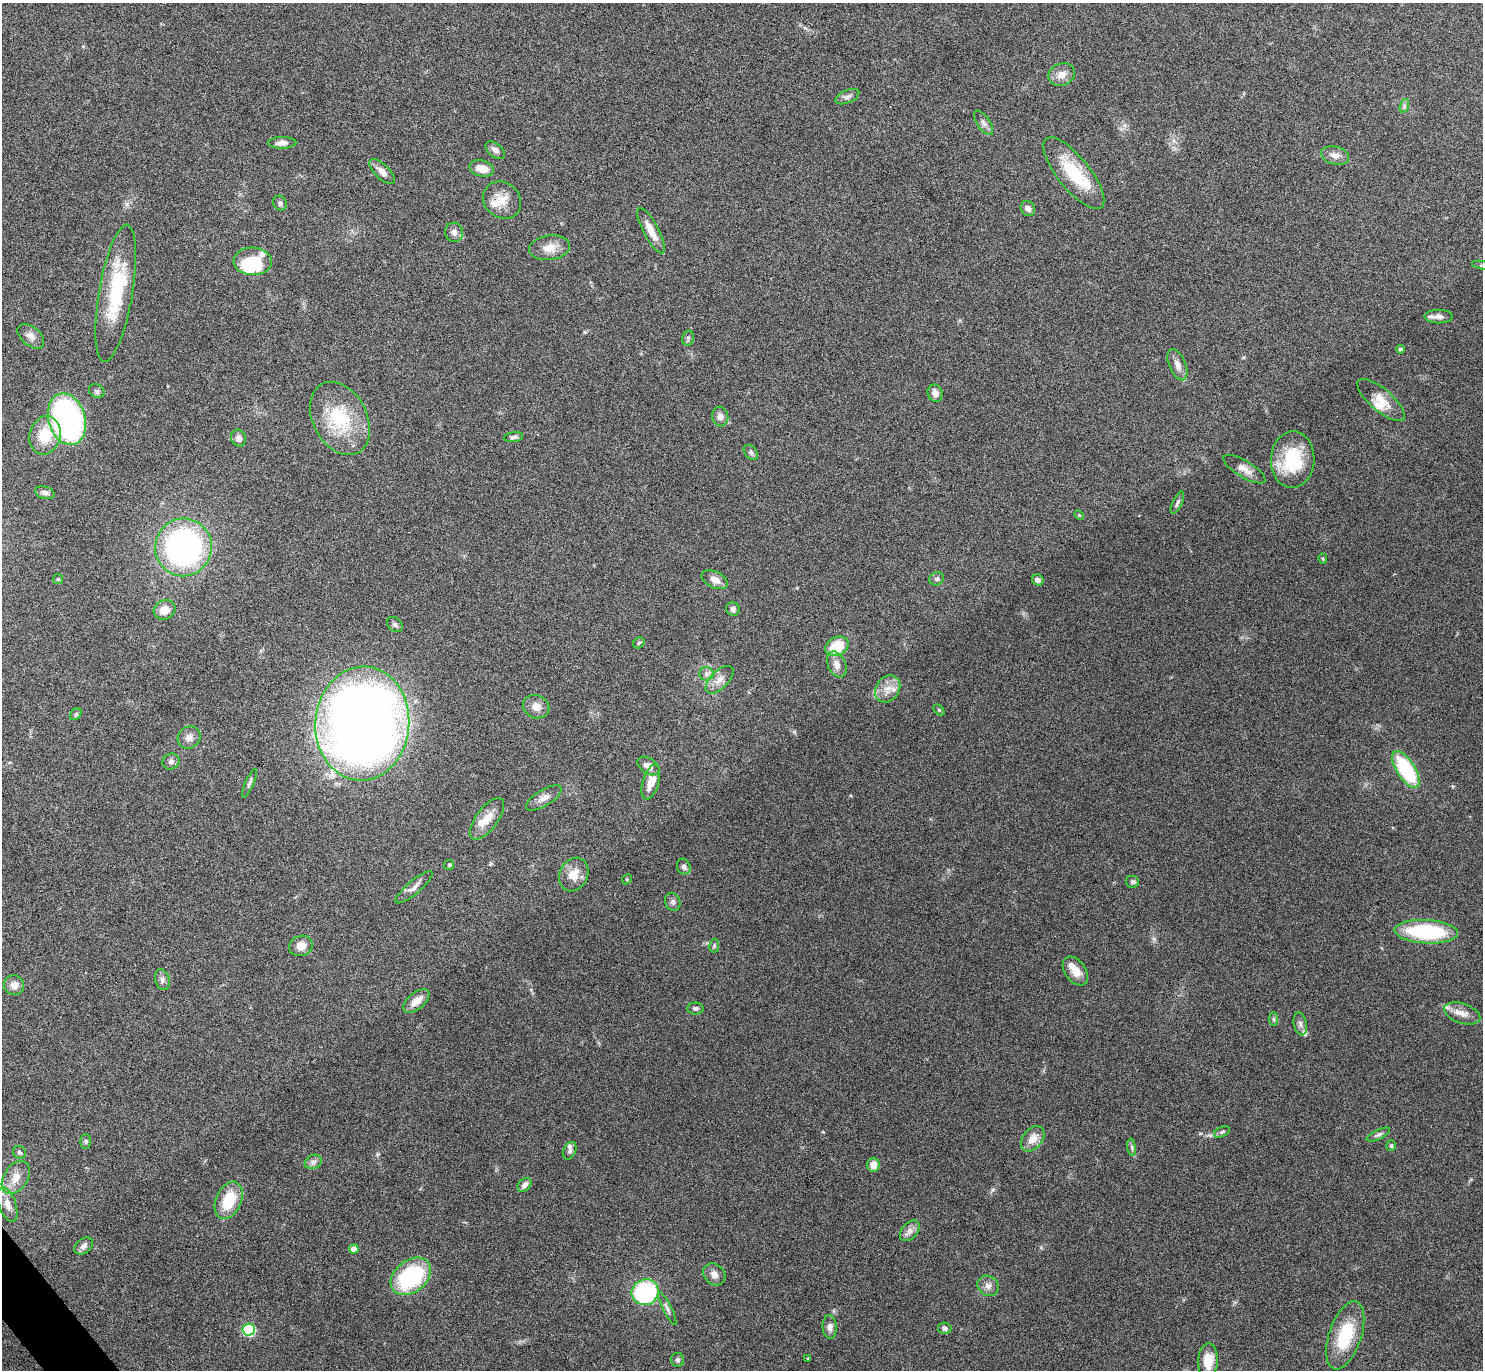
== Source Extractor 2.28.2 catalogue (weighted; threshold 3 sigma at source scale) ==
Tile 7 of 4 x 4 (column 3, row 2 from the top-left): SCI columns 2973-4453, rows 2906-4273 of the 5943 x 5938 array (HDU 1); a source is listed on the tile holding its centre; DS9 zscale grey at full resolution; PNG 1485 x 1372 px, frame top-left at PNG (2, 3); each listed source drawn as its Kron ellipse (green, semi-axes under 4 px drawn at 4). Shown black and unused: <1% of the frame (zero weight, under 4 of 8 exposures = <1% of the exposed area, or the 3 px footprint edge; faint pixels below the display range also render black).
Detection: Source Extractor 2.28.2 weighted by HDU 2 'WHT'; one run over the whole footprint, this tile lists its part. Background 0.0651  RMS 0.0049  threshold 0.0201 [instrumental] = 3 sigma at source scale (4.09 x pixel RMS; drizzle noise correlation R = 1.36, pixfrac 0.8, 0.05/0.05 arcsec/px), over >= 5 px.
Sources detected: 124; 2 inside a brighter object's white glare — neither listed nor drawn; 9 inside a brighter listed object's ellipse — not listed separately; the other 113 listed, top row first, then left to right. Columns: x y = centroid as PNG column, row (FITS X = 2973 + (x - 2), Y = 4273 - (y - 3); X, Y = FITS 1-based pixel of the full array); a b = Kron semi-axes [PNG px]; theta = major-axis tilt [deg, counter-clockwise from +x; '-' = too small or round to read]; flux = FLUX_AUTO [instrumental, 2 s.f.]
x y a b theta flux
1062 75 13 11 23 4
847 97 12 6 23 1.6
1404 106 7 4 72 0.96
984 123 14 6 -55 2
282 143 14 6 1 2.3
495 150 11 6 -40 2.1
1335 156 14 9 -14 3.1
482 168 12 8 -16 5.7
382 171 16 7 -44 3.1
1074 173 44 16 -51 21
502 200 20 17 -39 7.1
280 203 8 6 -54 1.1
1028 208 8 7 - 1.9
651 231 25 7 -62 6.4
454 232 9 9 - 2.2
549 248 20 12 7 5.7
253 261 19 13 -3 19
1482 265 10 3 -9 0.7
116 293 69 17 80 30
1439 316 14 7 0 2.4
31 336 15 9 -40 2.7
688 338 7 5 78 0.96
1400 349 4 4 - 1.3
1177 365 16 8 -67 3
97 391 8 6 -32 1.1
935 393 9 7 -69 2.6
1381 400 30 11 -40 7.1
720 417 10 8 -84 2.6
340 418 39 27 -62 28
67 419 26 18 -73 110
45 435 19 15 74 13
513 437 9 5 8 1.2
238 438 8 7 - 2.3
751 452 8 6 -50 1.2
1293 460 28 22 86 25
1244 469 24 8 -31 4.1
45 493 10 6 -15 1.5
1177 503 12 4 65 1.3
1079 515 5 4 - 0.5
183 547 29 28 - 120
1323 559 5 4 - 0.5
58 579 5 5 - 0.63
937 579 7 6 - 1.1
715 580 14 8 -25 3.5
1038 580 6 5 - 1.4
733 609 7 6 - 1.6
165 610 11 9 27 5.2
395 624 9 6 -39 1.1
639 643 6 5 - 0.7
837 646 12 9 27 13
837 664 13 9 -65 3.3
706 674 7 7 - 1.6
719 680 17 9 44 3.7
888 689 14 11 54 4.8
536 707 13 11 -22 4
939 710 6 4 -44 0.55
76 714 6 5 - 0.83
362 724 57 47 86 540
189 737 12 10 34 3
171 761 9 7 31 1.6
648 766 12 7 -34 3.5
1406 770 21 9 -57 36
651 782 18 8 73 6.3
249 783 16 4 66 1.3
544 798 20 8 31 3.4
487 819 25 11 53 6.7
449 865 5 5 - 0.6
684 867 8 6 -67 1.3
574 875 17 14 62 6.3
627 879 5 4 - 0.54
1132 882 6 6 - 0.86
414 887 24 6 40 3
673 902 9 7 -66 1.4
1426 932 32 12 -3 41
301 946 12 10 16 4.4
714 946 7 5 80 0.78
1075 971 16 10 -53 5.5
162 980 11 7 -74 1.8
14 985 10 9 - 3.4
416 1001 16 8 39 4.9
695 1009 8 6 -2 1.3
1462 1013 19 10 -18 4.6
1273 1019 7 4 -89 0.75
1300 1024 11 6 -78 1.7
1222 1132 8 5 23 0.91
1378 1135 13 5 25 1.2
1033 1139 14 9 50 4.9
86 1142 7 5 90 0.88
1391 1146 5 5 - 0.75
1132 1147 9 4 -82 1
570 1151 9 6 64 1.3
19 1152 7 6 - 0.85
313 1162 9 7 26 1.6
873 1165 7 6 - 4.4
16 1178 18 12 57 5.8
525 1185 8 6 45 2.1
229 1200 19 12 66 16
7 1204 18 8 -71 4
910 1231 12 8 47 2.6
84 1246 10 7 37 2.1
354 1249 5 4 - 3.9
714 1274 12 10 -44 2.8
411 1276 22 16 39 42
988 1286 11 9 -36 2.6
645 1292 14 13 - 57
667 1309 18 4 -63 1.6
830 1327 12 7 -86 2.2
945 1328 7 5 -14 1.3
249 1330 6 6 - 41
1345 1335 35 16 71 22
808 1359 4 3 - 1.1
678 1360 7 6 - 1.1
1208 1361 18 10 87 9.3
Isophote crosses this tile's border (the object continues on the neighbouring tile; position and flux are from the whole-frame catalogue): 2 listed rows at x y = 1482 265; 1208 1361